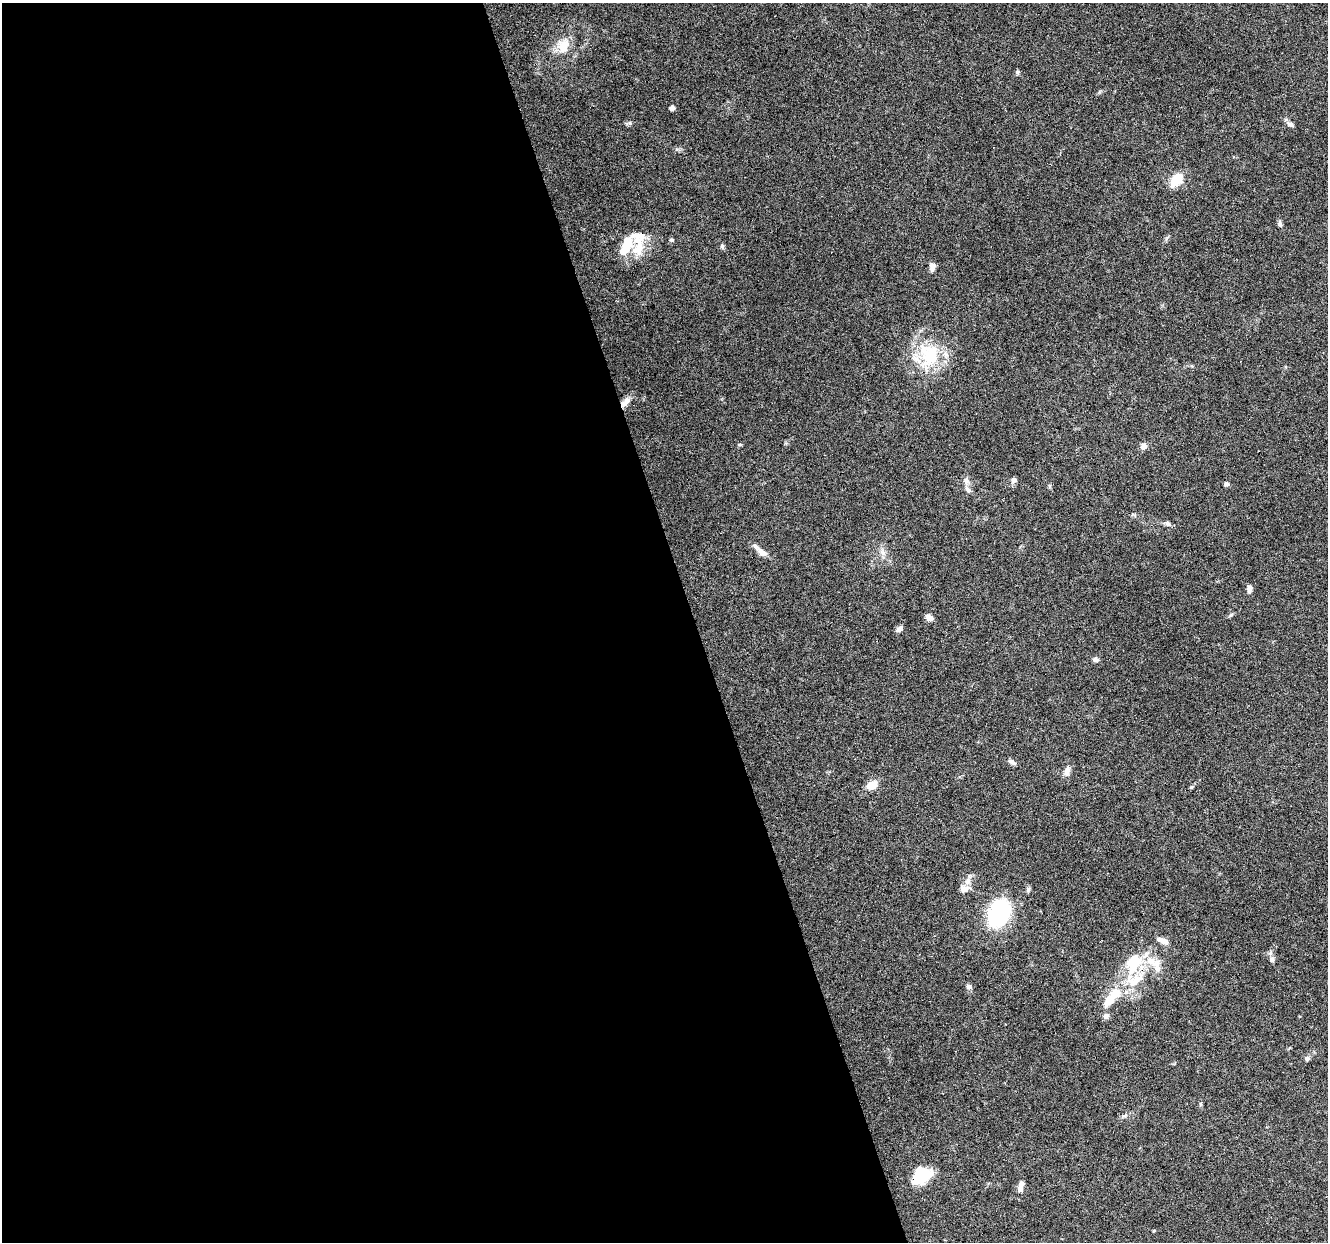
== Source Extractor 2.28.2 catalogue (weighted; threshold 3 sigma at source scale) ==
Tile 9 of 4 x 4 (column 1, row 3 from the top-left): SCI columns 1-1326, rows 1348-2587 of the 5306 x 5122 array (HDU 1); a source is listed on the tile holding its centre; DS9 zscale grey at full resolution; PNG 1330 x 1244 px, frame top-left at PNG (2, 3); no overlay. Shown black and unused: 52% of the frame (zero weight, under 3 of 6 exposures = <1% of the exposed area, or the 3 px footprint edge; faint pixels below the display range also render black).
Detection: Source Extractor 2.28.2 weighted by HDU 2 'WHT'; one run over the whole footprint, this tile lists its part. Background 0.0592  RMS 0.004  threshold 0.0164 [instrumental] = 3 sigma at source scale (4.09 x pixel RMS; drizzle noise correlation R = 1.36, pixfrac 0.8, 0.0396/0.0396 arcsec/px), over >= 5 px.
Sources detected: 55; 2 inside a brighter object's white glare — not listed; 9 inside a brighter listed object's ellipse — not listed separately; the other 44 listed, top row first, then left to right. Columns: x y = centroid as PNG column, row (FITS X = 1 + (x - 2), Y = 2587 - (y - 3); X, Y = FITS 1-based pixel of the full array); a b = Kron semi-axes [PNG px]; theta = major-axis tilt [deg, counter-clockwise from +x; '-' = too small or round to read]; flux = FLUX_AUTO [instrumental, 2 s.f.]
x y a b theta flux
563 46 20 14 75 6.7
1017 72 6 5 - 0.61
672 108 4 4 - 1.8
630 123 6 5 - 0.67
1290 124 11 6 -28 1.2
1176 180 14 9 52 8.7
1280 224 8 5 -73 0.95
671 240 6 5 - 0.67
638 246 41 16 -83 9.9
722 246 6 5 - 0.67
932 267 10 6 84 2.1
930 357 36 23 61 19
625 402 17 7 45 2.6
740 445 5 3 - 0.38
1144 446 9 8 - 1.5
1014 480 7 6 - 1.2
966 481 12 7 -60 1.6
1226 484 5 5 - 1
1168 524 8 7 - 0.94
762 552 14 7 -34 2.6
883 552 9 7 -46 1.6
1249 588 9 6 81 1.6
929 618 8 6 -31 1.9
899 629 8 5 35 1.4
1096 660 8 6 -11 0.96
1012 762 11 5 -30 1.2
1067 771 12 8 75 1.8
872 785 11 8 27 4.9
1191 787 5 5 - 0.41
964 889 11 9 -9 2.3
1028 889 7 5 67 0.75
999 913 19 14 65 47
1163 941 15 6 -25 2.4
1272 959 7 6 - 0.92
1133 961 26 19 50 14
1156 963 15 13 -7 4.9
968 986 7 7 - 0.98
1115 994 24 11 50 9.6
1106 1016 8 7 - 1.2
1307 1059 7 6 - 0.98
1124 1116 8 4 19 0.75
921 1176 16 10 33 23
1021 1184 7 6 - 1.7
1154 1230 5 3 - 0.3
Overlapping masked pixels (flux is a lower limit): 3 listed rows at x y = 625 402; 1133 961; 921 1176
Unlisted compact peaks at least as high as the median listed source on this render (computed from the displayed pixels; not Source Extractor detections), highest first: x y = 1231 615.